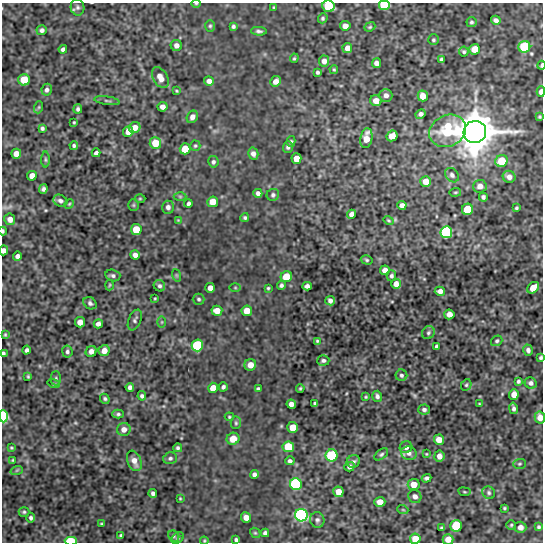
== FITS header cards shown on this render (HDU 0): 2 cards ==
NAXIS1  =                  541
NAXIS2  =                  540

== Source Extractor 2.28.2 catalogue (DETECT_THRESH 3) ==
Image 541 x 540 px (HDU 0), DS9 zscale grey, 1 PNG px = 1 image px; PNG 545 x 544 px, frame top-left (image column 1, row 540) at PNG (2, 3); each listed source drawn as its Kron ellipse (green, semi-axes under 4 px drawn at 4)
Background 551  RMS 0.98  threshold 2.93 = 3 sigma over >= 5 px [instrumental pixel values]
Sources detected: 222; all 222 listed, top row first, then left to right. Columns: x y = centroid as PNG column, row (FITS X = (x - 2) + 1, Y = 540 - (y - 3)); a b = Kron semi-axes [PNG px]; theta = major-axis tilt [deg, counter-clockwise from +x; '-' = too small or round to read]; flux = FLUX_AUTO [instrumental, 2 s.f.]
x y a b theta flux
196 3 5 3 - 59
384 5 6 5 - 3500
328 6 6 5 - 2600
77 7 8 7 - 180
274 7 3 3 - 59
323 18 5 4 - 110
496 20 5 4 - 230
471 22 5 5 - 120
210 26 6 5 - 100
233 26 4 3 - 120
345 26 5 4 - 400
370 27 6 4 21 89
42 30 5 5 - 180
259 31 8 3 -4 150
433 40 5 5 - 100
176 45 6 5 - 260
524 47 6 6 - 4700
347 48 5 5 - 360
63 49 4 4 - 190
475 49 5 5 - 680
464 52 5 5 - 100
294 58 5 4 - 83
442 60 4 3 - 190
324 61 5 5 - 300
376 63 5 4 - 280
541 65 4 2 - 120
334 69 4 3 - 80
317 72 3 3 - 110
160 78 11 7 -60 560
24 80 6 5 - 1200
209 81 5 4 - 290
276 81 5 5 - 390
47 90 6 5 - 180
176 91 4 3 - 67
541 91 5 4 - 360
386 95 6 6 - 250
423 96 5 5 - 680
107 101 13 3 -8 130
376 101 5 5 - 500
39 107 6 4 71 82
163 107 5 4 - 300
78 109 5 4 - 130
421 114 5 4 - 190
192 117 6 5 - 290
539 117 3 3 - 78
74 122 3 2 - 66
42 128 4 4 - 130
135 128 6 5 - 530
448 131 19 15 25 3500
128 132 5 5 - 670
475 132 11 11 - 200000
392 136 6 5 - 700
366 138 10 6 80 840
291 141 5 4 - 100
155 143 6 6 - 1300
74 146 4 4 - 110
195 146 5 5 - 100
288 147 6 5 - 160
185 149 5 5 - 1500
96 153 4 4 - 180
16 154 5 5 - 430
253 154 6 5 - 260
296 158 5 5 - 710
45 160 8 4 -89 96
502 161 6 6 - 1600
213 162 6 5 - 150
452 175 8 6 -50 200
32 176 5 4 - 510
509 177 6 6 - 330
426 181 5 5 - 630
480 186 6 6 - 370
43 189 5 4 - 190
455 192 6 3 8 70
258 193 4 4 - 220
273 195 6 6 - 140
180 196 6 4 -1 95
483 197 4 4 - 150
140 199 5 3 - 62
60 201 7 5 -29 180
213 202 5 5 - 680
188 203 4 3 - 150
69 204 5 4 - 73
133 205 6 5 - 90
402 205 4 4 - 290
168 207 6 6 - 240
516 208 4 3 - 90
467 209 6 5 - 2100
351 214 5 4 - 280
245 218 4 4 - 110
10 219 6 5 - 380
178 220 4 4 - 55
389 220 5 4 - 77
136 229 5 5 - 1400
3 231 4 3 - 96
446 232 6 5 - 8100
4 250 5 4 - 290
135 255 5 4 - 280
17 256 4 4 - 210
367 260 6 4 -17 99
385 270 5 4 - 520
113 275 7 5 -14 190
176 275 6 4 -71 85
391 276 5 5 - 140
286 277 6 5 - 1300
396 284 5 4 - 460
110 285 5 3 - 63
281 285 4 4 - 150
159 286 6 5 - 150
307 286 4 4 - 220
210 288 5 5 - 380
235 288 5 3 - 65
268 288 3 3 - 73
533 288 7 5 41 990
440 291 5 4 - 340
155 298 3 2 - 55
199 299 6 5 - 120
330 301 5 4 - 230
90 303 7 5 -36 170
217 311 5 5 - 700
247 311 5 5 - 770
449 314 5 5 - 430
135 320 11 6 67 170
80 322 5 5 - 470
162 322 5 3 - 61
98 324 5 4 - 250
428 333 7 6 - 140
5 335 4 3 - 78
317 341 4 3 - 77
497 341 6 5 - 120
197 345 6 5 - 6000
436 346 4 3 - 130
27 350 4 3 - 160
104 350 6 5 - 530
528 350 5 4 - 220
91 351 6 5 - 390
67 352 6 5 - 160
3 353 4 3 - 130
541 358 4 3 - 110
323 360 6 5 - 160
250 365 6 5 - 570
401 375 6 5 - 140
28 376 4 3 - 86
56 378 7 5 -89 120
518 381 4 3 - 120
531 383 6 5 - 210
54 384 6 4 -18 82
466 385 6 5 - 110
130 387 4 4 - 190
223 387 4 4 - 150
213 388 5 5 - 850
258 388 4 3 - 110
300 388 4 3 - 83
514 394 5 4 - 510
142 396 4 4 - 150
377 396 5 5 - 170
366 397 3 3 - 68
105 399 5 4 - 120
315 403 4 3 - 120
291 404 4 4 - 330
479 404 3 3 - 56
513 408 6 3 -78 170
424 409 6 5 - 180
118 414 6 4 1 120
3 416 6 4 -88 6800
229 417 5 4 - 80
540 417 6 5 - 540
236 423 6 5 - 110
293 427 5 5 - 980
124 429 7 6 - 410
233 439 6 6 - 880
439 440 5 5 - 710
288 447 5 5 - 2500
406 447 6 5 - 260
11 448 4 3 - 72
178 448 4 4 - 120
409 453 8 6 -19 260
381 454 8 4 37 130
426 454 3 3 - 53
332 455 6 6 - 6000
439 456 5 5 - 390
170 458 7 6 - 160
13 460 3 3 - 65
134 461 10 7 -67 500
290 461 4 4 - 160
353 461 7 6 - 160
519 464 6 5 - 98
349 467 5 4 - 190
17 470 6 4 19 86
254 474 4 4 - 190
427 478 5 4 - 160
296 484 6 6 - 8900
414 485 6 5 - 610
338 492 5 5 - 660
464 492 6 3 -9 67
153 493 4 4 - 190
489 493 7 6 - 140
415 496 7 6 - 270
180 498 3 2 - 55
380 502 5 5 - 570
504 508 3 3 - 74
403 510 5 3 - 63
24 512 5 4 - 110
301 515 6 6 - 12000
246 517 5 5 - 480
31 518 4 4 - 150
317 520 8 7 - 180
102 524 4 3 - 78
511 525 5 5 - 93
456 526 6 5 - 3900
520 527 6 5 - 300
539 527 4 3 - 110
442 528 4 3 - 100
255 533 6 4 -41 84
265 533 4 4 - 170
121 535 4 3 - 100
174 536 6 5 - 130
178 538 7 5 43 110
415 539 5 5 - 1000
448 539 5 5 - 570
236 540 4 4 - 140
71 541 6 4 -1 3800
204 541 4 4 - 67
At the frame edge (FLAGS 8, measured only in part): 16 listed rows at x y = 196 3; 384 5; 328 6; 541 65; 541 91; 3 231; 4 250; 3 353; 541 358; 3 416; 540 417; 415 539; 448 539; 236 540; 71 541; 204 541